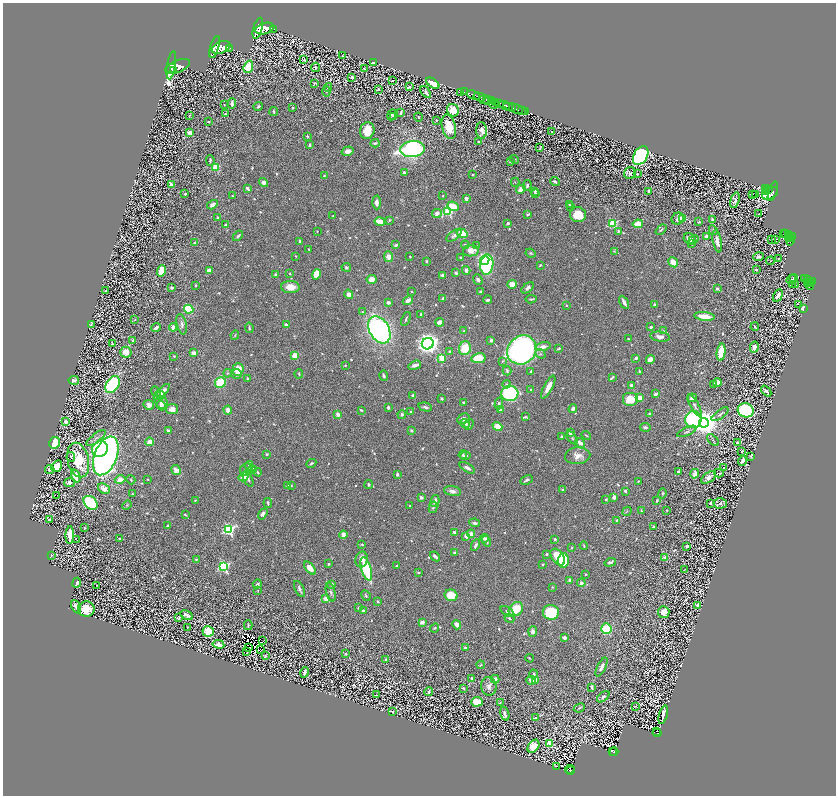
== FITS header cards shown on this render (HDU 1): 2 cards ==
NAXIS1  =                 1667
NAXIS2  =                 1587

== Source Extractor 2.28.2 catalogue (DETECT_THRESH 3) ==
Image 1667 x 1587 px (HDU 1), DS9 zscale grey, zoomed out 1/2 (1 PNG px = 2 x 2 image px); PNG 838 x 798 px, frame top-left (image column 2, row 1586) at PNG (3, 3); each listed source drawn as its Kron ellipse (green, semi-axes under 4 px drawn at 4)
Background 0.663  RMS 0.019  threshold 0.0573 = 3 sigma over >= 5 px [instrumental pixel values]
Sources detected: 1225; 151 cannot appear on this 1/2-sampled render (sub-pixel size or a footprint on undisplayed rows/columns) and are neither listed nor drawn; of the other 1074, the 500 brightest by FLUX_AUTO listed and drawn (574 fainter detections omitted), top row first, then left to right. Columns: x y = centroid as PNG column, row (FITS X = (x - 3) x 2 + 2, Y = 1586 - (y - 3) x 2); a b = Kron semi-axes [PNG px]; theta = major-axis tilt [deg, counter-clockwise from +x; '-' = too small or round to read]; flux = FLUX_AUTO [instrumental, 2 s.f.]
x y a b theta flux
258 28 11 4 75 3900
265 29 9 5 16 4600
273 29 2 1 - 86
215 47 11 4 74 2100
221 47 10 5 20 2800
230 48 2 1 - 39
342 56 2 2 - 4.1
304 60 4 2 - 6.1
373 63 3 2 - 11
171 65 14 3 81 1000
178 66 12 6 22 2200
248 67 6 4 69 95
315 67 5 3 - 6.5
170 69 6 4 43 970
364 69 2 2 - 3.8
174 70 2 1 - 190
352 77 3 2 - 24
392 81 3 2 - 5.1
314 83 4 3 - 3.6
433 83 7 4 -36 82
328 87 4 3 - 4.1
410 87 4 3 - 5.5
379 89 3 3 - 4.2
326 92 5 4 - 4.2
426 92 7 3 -52 12
461 92 3 1 - 72
464 92 2 1 - 21
473 95 7 3 -18 1200
480 97 6 2 -17 930
484 99 6 2 13 400
487 101 4 2 - 360
492 101 3 2 - 470
496 102 3 2 - 250
232 104 5 3 - 16
494 104 5 2 - 120
499 104 4 3 - 760
224 105 2 2 - 3.4
506 106 7 3 -27 1700
258 107 4 2 - 5.7
293 108 4 3 - 5.2
512 108 3 2 - 450
516 109 13 2 -18 930
453 110 6 5 - 79
522 110 3 2 - 180
274 112 4 2 - 4.3
526 112 2 2 - 130
401 113 4 2 - 5.2
225 114 3 3 - 5.8
189 115 2 2 - 3.5
392 115 6 4 66 8
394 117 4 3 - 7.1
418 117 4 3 - 3.5
436 120 4 3 - 3.5
208 121 3 2 - 3.3
449 127 12 7 -75 99
367 130 8 7 - 80
481 130 8 5 -88 20
552 132 2 2 - 11
190 133 4 3 - 31
307 136 2 2 - 4
479 142 3 2 - 5
375 143 4 2 - 7.9
310 145 4 2 - 6
540 148 4 2 - 3.3
413 149 12 8 7 760
347 151 6 4 16 19
641 156 10 6 59 740
514 159 5 3 - 3.9
210 160 5 2 - 5.2
510 162 3 2 - 3.5
216 167 3 3 - 170
404 173 3 2 - 7.4
630 173 6 6 - 12
637 174 2 2 - 14
472 175 2 2 - 7.6
324 176 4 2 - 3.7
515 182 4 3 - 3.1
555 182 5 3 - 7
264 183 5 4 - 16
171 184 4 3 - 14
527 185 5 4 - 7.1
247 188 4 3 - 9.1
521 189 5 3 - 37
766 189 4 2 - 200
769 190 4 2 - 170
535 191 3 2 - 8.4
649 191 4 3 - 14
765 191 2 1 - 13
773 191 10 3 73 430
535 193 3 3 - 4.9
770 193 8 5 30 680
185 194 2 2 - 7.7
756 194 3 2 - 12
752 195 2 1 - 17
232 196 3 2 - 3.5
443 196 3 2 - 3.1
466 198 3 3 - 15
735 200 8 4 75 18
376 202 7 4 -87 18
212 205 6 3 32 17
569 205 3 3 - 3.8
453 206 6 4 -23 63
571 206 2 2 - 4.9
448 212 4 3 - 290
437 213 5 4 - 17
528 214 3 2 - 5.6
759 214 2 1 - 4.1
578 215 8 7 - 73
333 216 2 2 - 3.3
217 218 3 3 - 5.5
678 219 6 6 - 15
683 219 3 3 - 82
712 219 3 2 - 7.2
390 220 3 3 - 4.7
380 221 5 3 - 48
699 222 3 2 - 4
508 223 3 3 - 6.3
613 224 3 3 - 250
638 224 5 3 - 74
226 225 3 2 - 8
661 230 6 2 41 4.8
713 230 5 4 - 8.1
317 231 2 2 - 3.4
618 231 3 2 - 4.5
462 233 6 4 -32 77
784 233 2 1 - 23
786 234 2 2 - 110
454 235 9 4 37 12
788 235 2 2 - 100
238 236 6 2 46 6.8
706 236 4 3 - 8.8
788 237 4 2 - 66
793 237 3 2 - 270
790 238 3 1 - 290
689 239 6 5 - 26
775 239 2 2 - 11
693 240 5 3 - 6.8
772 240 2 1 - 16
790 240 5 3 - 210
300 241 3 2 - 4.7
717 241 11 3 -80 23
195 242 4 2 - 5.7
692 244 4 3 - 3.7
396 245 4 3 - 6.7
465 245 4 4 - 6.2
477 245 4 3 - 3.7
309 249 2 2 - 4.7
471 251 8 5 8 42
614 251 4 3 - 4.5
531 253 5 4 - 5.2
296 256 3 3 - 3.2
410 256 2 2 - 3.3
389 257 5 4 - 29
759 257 5 2 - 9.5
461 258 4 2 - 5.7
778 259 2 1 - 5.5
485 260 4 4 - 710
426 261 3 3 - 4.4
770 261 4 4 - 3.3
673 262 5 4 - 35
487 265 10 6 83 380
540 265 3 2 - 3.5
346 267 4 4 - 6.3
466 270 4 3 - 16
756 270 2 2 - 9.8
161 271 6 4 77 72
209 271 4 4 - 16
456 273 3 3 - 12
290 274 3 2 - 3.8
316 274 5 4 - 57
276 275 2 2 - 45
442 275 3 3 - 15
794 278 4 3 - 7.9
371 279 5 4 - 29
791 279 5 2 - 4.2
805 279 3 2 - 150
478 280 5 4 - 11
808 280 3 1 - 110
813 281 2 2 - 140
808 282 3 1 - 59
810 283 3 3 - 250
512 284 4 4 - 43
792 284 2 1 - 5.7
795 284 2 2 - 13
196 285 3 3 - 4
810 285 4 3 - 260
290 287 9 6 -2 52
172 288 4 3 - 7
528 288 7 3 40 9.4
717 289 3 3 - 6.2
106 291 2 2 - 6.8
412 291 2 2 - 5.4
481 291 4 2 - 5.7
349 294 5 3 - 26
778 296 6 3 61 20
443 299 3 2 - 11
531 299 5 2 - 5.7
408 300 6 3 38 18
488 300 4 2 - 8
624 302 7 3 -61 20
388 303 3 3 - 14
798 304 3 1 - 3.3
566 305 2 2 - 8.5
655 305 3 3 - 10
803 308 3 2 - 100
189 309 5 3 - 150
362 312 3 3 - 5.1
421 314 3 2 - 8
704 316 10 3 -5 67
406 319 7 2 67 5.9
135 320 3 3 - 3.5
440 322 4 3 - 23
91 324 4 2 - 7
182 324 10 5 -77 14
286 325 4 3 - 9.9
173 327 4 2 - 31
651 327 2 2 - 16
755 327 4 1 - 3.8
156 328 5 2 - 12
249 328 5 3 - 6
379 330 14 10 -58 1200
464 331 3 3 - 4.2
664 331 4 3 - 3.2
235 335 5 3 - 3.4
660 337 10 5 -8 18
628 339 2 2 - 3.3
133 340 4 3 - 4.7
491 340 3 3 - 8.3
112 344 2 2 - 4.3
428 344 6 5 - 2200
543 347 8 4 13 23
754 347 5 4 - 27
465 348 7 6 - 84
559 348 4 2 - 6.9
522 350 15 13 43 1200
126 352 6 5 - 42
450 352 4 3 - 8.8
721 352 8 4 82 150
193 353 3 3 - 28
541 354 5 4 - 6.6
174 356 2 2 - 4.1
295 356 3 2 - 120
442 358 3 3 - 65
478 358 7 5 11 84
636 358 3 3 - 10
650 359 4 4 - 36
503 361 4 3 - 4.5
345 365 2 2 - 5.1
415 365 6 3 19 20
238 370 6 5 - 58
507 371 5 3 - 6
531 371 3 2 - 4.6
639 371 2 2 - 6.1
227 373 4 3 - 3.9
237 374 5 5 - 11
299 374 5 2 - 4.2
384 376 5 3 - 6.7
612 377 4 2 - 5.2
247 378 3 2 - 4.5
74 380 5 4 - 13
717 382 4 4 - 25
220 383 5 5 - 110
113 384 9 6 58 300
507 384 4 3 - 5.2
714 384 2 2 - 3.8
631 385 3 3 - 11
548 387 13 4 62 38
531 390 3 3 - 5.6
766 391 6 3 -50 9.3
156 392 5 3 - 4.5
162 392 10 4 45 38
510 393 8 7 - 350
655 394 3 3 - 9.4
161 395 4 3 - 14
413 396 4 3 - 10
639 398 4 3 - 40
692 398 5 3 - 26
441 399 3 2 - 7.4
630 399 8 7 - 72
162 402 7 6 - 26
463 402 2 2 - 3.8
499 403 6 4 74 5.7
149 405 5 4 - 20
695 405 12 3 -60 9.7
161 406 5 3 - 11
388 407 4 3 - 7.6
425 407 7 3 -14 9.6
172 409 6 5 - 23
573 409 4 3 - 17
228 410 4 3 - 27
361 410 4 2 - 5.2
500 410 2 2 - 25
746 410 8 7 - 450
411 412 2 2 - 21
338 414 2 2 - 60
402 414 4 4 - 7.6
650 414 3 3 - 7.1
720 414 10 3 37 8.7
525 417 4 2 - 5.2
463 419 6 5 - 21
693 420 8 8 - 440
66 421 3 2 - 47
704 423 5 5 - 5600
465 424 5 3 - 18
469 425 6 4 50 6.7
497 426 5 4 - 49
645 427 5 3 - 10
411 430 4 3 - 5.4
168 431 4 3 - 13
687 431 10 3 25 7
570 433 4 3 - 11
586 435 5 2 - 4
562 436 4 3 - 6
96 438 11 4 39 14
572 438 7 3 -56 6.6
713 440 7 3 -43 5.3
150 442 4 3 - 63
55 443 6 5 - 150
580 443 5 3 - 24
738 443 3 3 - 10
100 449 8 7 - 420
741 451 3 2 - 5
267 454 3 3 - 5.9
463 455 4 3 - 4.1
106 456 20 11 68 2300
465 456 5 3 - 8.6
578 456 12 8 4 32
751 456 3 2 - 3.9
71 457 4 3 - 4.1
78 460 17 10 -76 160
742 461 5 3 - 17
311 463 5 3 - 5.3
57 466 6 4 53 96
249 466 5 4 - 7.9
467 468 9 3 -30 15
724 468 2 2 - 7.8
246 469 6 5 - 13
252 469 4 3 - 4.3
50 470 5 3 - 12
176 470 5 4 - 28
258 472 4 3 - 3.9
678 472 3 3 - 5
719 473 5 3 - 5
397 474 3 2 - 7.8
695 474 5 3 - 29
76 476 7 4 -71 56
243 477 5 4 - 53
709 477 8 5 36 32
148 479 2 2 - 3.9
248 479 8 3 -63 11
120 480 5 4 - 34
131 480 5 4 - 4.2
526 480 6 3 27 7.6
638 481 3 2 - 3.9
70 482 5 4 - 11
369 485 4 3 - 5.7
287 486 2 2 - 8.8
291 486 3 2 - 3.2
104 489 6 4 -37 34
563 490 2 2 - 15
452 491 9 5 -11 17
625 491 3 3 - 8.5
662 493 5 3 - 4.4
132 494 3 3 - 3.6
57 495 2 1 - 25
421 497 3 2 - 21
614 497 3 3 - 18
606 499 3 2 - 3.9
195 500 3 2 - 4.2
435 501 6 3 75 16
657 501 3 2 - 5.8
90 503 8 5 -43 360
268 503 5 2 - 7.7
710 503 2 2 - 23
720 503 7 5 3 9.4
127 505 5 3 - 4.3
410 505 2 2 - 3.9
433 507 6 3 77 6.8
667 510 3 2 - 3.4
627 511 5 3 - 3.4
641 511 3 2 - 4.6
263 514 6 4 58 15
185 515 4 2 - 4.5
49 520 2 2 - 14
617 520 3 3 - 7.8
475 523 5 3 - 8.6
167 525 4 3 - 6.3
654 527 2 2 - 15
85 528 3 2 - 3.9
229 529 4 4 - 550
454 532 3 3 - 11
471 534 4 4 - 20
70 535 9 3 88 86
343 535 4 3 - 29
466 536 4 3 - 17
484 538 4 3 - 13
119 539 2 2 - 7.2
555 539 3 3 - 5.9
77 540 2 1 - 4.4
487 541 5 3 - 8.8
362 544 3 2 - 3.8
475 545 6 3 62 8.1
584 546 4 2 - 3.9
687 546 3 3 - 8.4
572 548 4 3 - 3.2
454 553 3 3 - 6.9
547 554 2 2 - 6.9
52 555 3 2 - 6.7
435 556 5 3 - 12
558 557 9 5 -54 140
665 558 2 2 - 52
196 559 3 3 - 4.5
362 559 8 6 77 22
563 561 7 5 86 160
610 562 6 3 18 12
329 564 3 2 - 6
543 565 3 2 - 3.2
224 566 4 4 - 510
396 566 2 2 - 7.1
310 568 8 4 -51 36
366 569 12 5 -74 250
685 570 3 2 - 3.5
418 572 3 2 - 4.8
586 574 2 2 - 8.6
570 580 3 2 - 20
77 583 5 3 - 13
581 583 4 4 - 11
257 584 4 3 - 7.6
332 584 3 3 - 12
96 585 2 1 - 33
552 587 4 3 - 4.1
299 589 9 3 -63 12
258 590 2 2 - 3.2
331 592 9 4 -74 12
451 595 6 5 - 83
366 596 6 3 -63 5.8
326 599 3 3 - 42
377 601 3 3 - 6
697 605 2 2 - 27
76 607 7 3 -64 26
358 608 3 3 - 7.3
86 609 8 7 - 93
516 609 8 6 46 100
363 611 4 3 - 11
507 612 7 4 -34 9.3
551 612 8 7 - 190
664 612 6 5 - 34
187 615 6 3 -28 16
179 618 3 3 - 3.2
509 618 5 3 - 5.4
422 622 4 3 - 15
248 625 5 3 - 5.5
457 625 5 3 - 30
187 627 3 2 - 3.6
435 628 5 3 - 4.4
606 629 5 5 - 120
208 631 5 5 - 63
533 631 5 4 - 13
564 637 3 3 - 15
262 640 2 1 - 4.5
218 644 6 4 -10 24
249 648 3 2 - 4.6
465 648 2 2 - 25
261 650 2 1 - 3.8
247 651 3 1 - 3.2
345 654 2 2 - 14
266 656 3 2 - 3.1
530 658 4 3 - 3.5
385 659 2 2 - 6
481 665 4 2 - 3.5
601 667 10 3 64 20
304 672 5 3 - 20
533 674 4 3 - 6.2
471 679 4 3 - 7.2
495 679 4 4 - 21
531 680 4 3 - 22
536 680 3 3 - 30
489 686 9 7 -85 22
464 688 4 3 - 7.3
592 688 4 2 - 8.7
429 691 4 2 - 5.7
377 695 3 3 - 3.7
603 697 7 4 38 9.3
477 702 5 5 - 71
500 703 2 2 - 5.2
636 706 2 2 - 33
579 708 6 3 27 4.9
392 712 2 2 - 4.4
505 714 7 3 -74 14
663 715 10 3 75 18
535 718 2 2 - 12
657 731 2 1 - 8.3
657 733 4 1 - 110
550 744 3 3 - 200
533 746 7 5 54 78
612 751 2 2 - 28
614 752 4 2 - 47
556 766 4 2 - 5.3
570 769 5 2 - 26
570 771 4 1 - 67
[574 fainter detections neither listed nor drawn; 151 sub-pixel or undisplayed-footprint detections neither listed nor drawn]